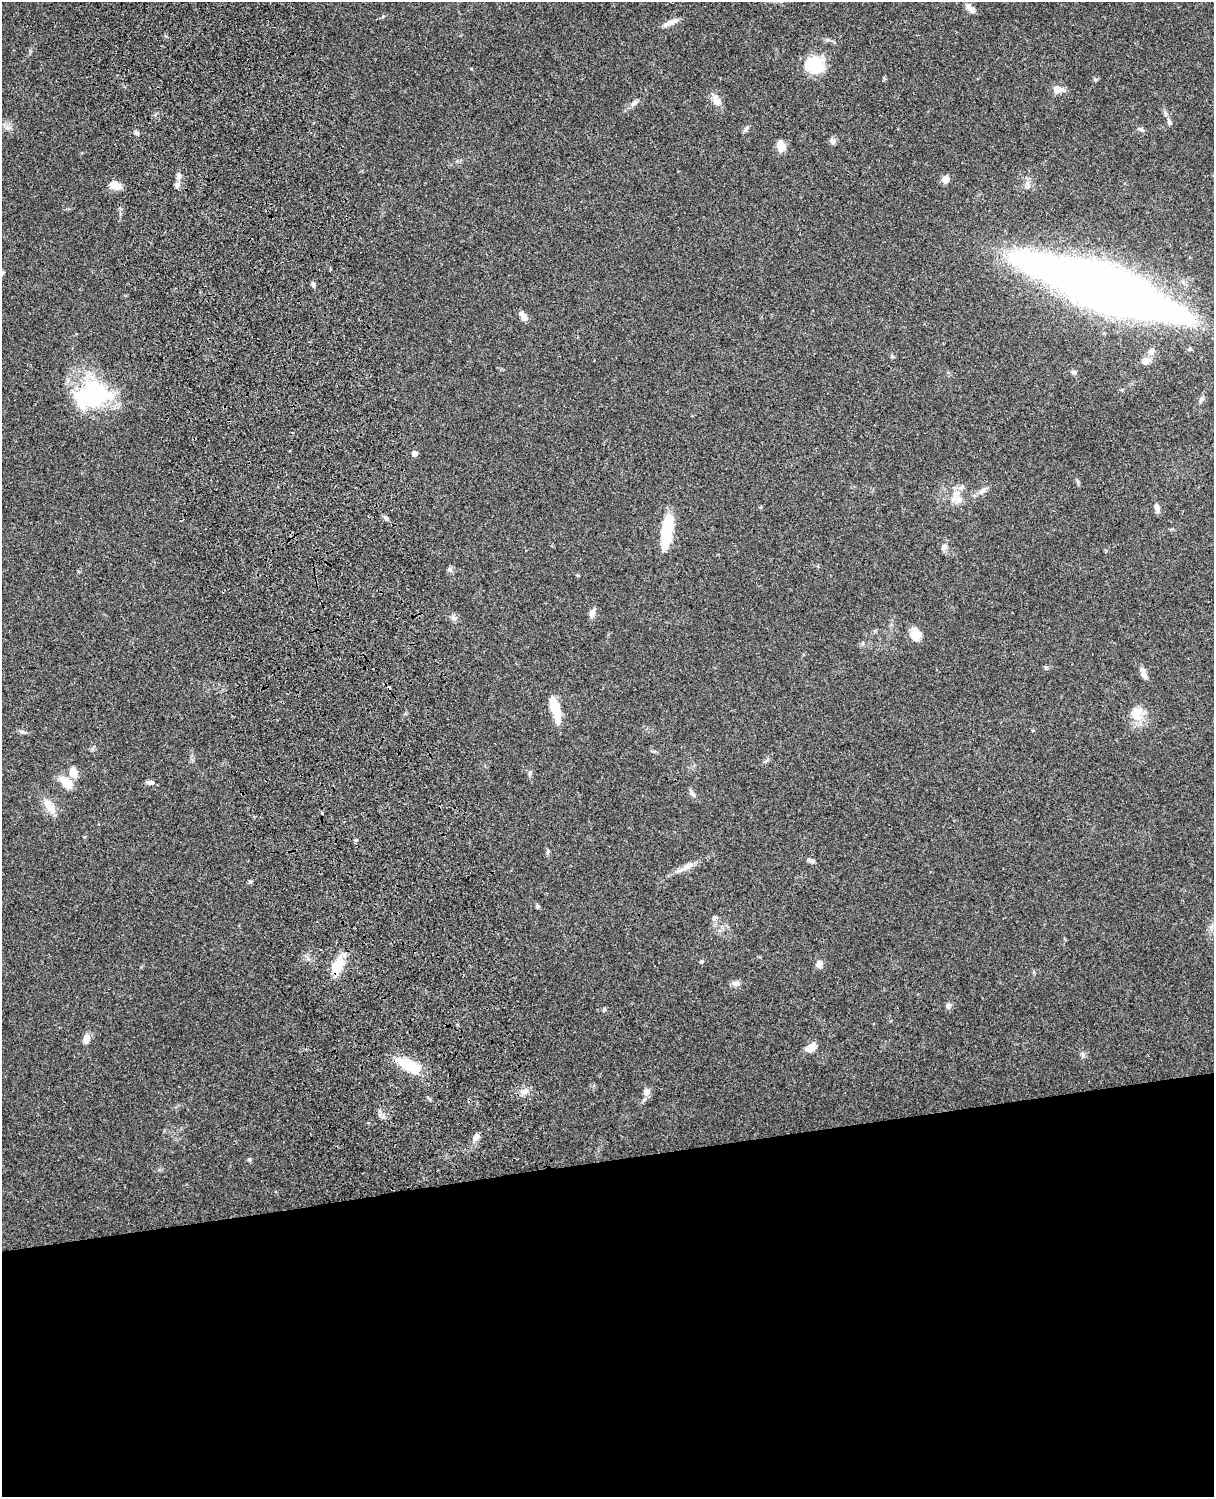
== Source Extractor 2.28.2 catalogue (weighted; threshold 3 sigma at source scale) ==
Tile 11 of 4 x 3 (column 3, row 3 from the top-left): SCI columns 2543-3754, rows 165-1659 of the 5087 x 4928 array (HDU 1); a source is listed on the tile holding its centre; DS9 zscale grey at full resolution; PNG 1216 x 1499 px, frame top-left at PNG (2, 2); no overlay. Shown black and unused: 23% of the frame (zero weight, under 3 of 4 exposures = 6% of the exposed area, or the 3 px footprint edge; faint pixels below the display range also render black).
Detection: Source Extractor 2.28.2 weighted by HDU 2 'WHT'; one run over the whole footprint, this tile lists its part. Background 0.104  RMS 0.0065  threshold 0.0291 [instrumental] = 3 sigma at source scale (4.5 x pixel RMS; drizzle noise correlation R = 1.50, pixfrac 1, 0.05/0.05 arcsec/px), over >= 5 px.
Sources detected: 73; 1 cosmic-ray / hot-pixel residue — not listed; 2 inside a brighter listed object's ellipse — not listed separately; the other 70 listed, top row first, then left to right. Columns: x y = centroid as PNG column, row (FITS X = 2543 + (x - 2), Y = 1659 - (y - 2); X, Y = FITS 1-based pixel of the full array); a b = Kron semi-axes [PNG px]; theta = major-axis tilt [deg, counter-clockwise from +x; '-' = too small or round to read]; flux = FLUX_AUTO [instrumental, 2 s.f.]
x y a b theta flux
970 8 15 6 -48 3.3
670 23 22 5 23 4.5
814 65 20 18 -14 24
1096 79 6 4 18 0.88
1056 89 11 9 -71 4.3
716 100 18 9 -59 4.8
634 103 12 6 41 2.3
1165 114 7 6 - 1.6
1169 122 8 5 -59 1.6
746 129 10 3 50 1.2
1141 129 10 5 -24 1.5
137 133 7 5 -45 1.3
833 141 9 7 -63 2.2
781 146 11 9 -75 6.3
179 176 8 6 -59 2.2
945 180 7 7 - 5.3
115 185 11 8 -19 7.4
177 185 8 6 73 2.2
2 273 6 5 - 1.1
313 284 6 5 - 1.6
1103 286 127 29 -19 920
523 316 13 6 -59 3.3
1151 351 10 8 58 3.5
1145 361 10 8 19 4.4
1074 372 7 5 -4 1.4
91 395 43 31 23 63
1201 400 9 5 57 1.6
414 453 5 5 - 3.8
983 490 7 6 - 1.9
958 499 23 11 -16 7.8
1157 508 11 5 -79 3
386 518 6 5 - 1.6
667 530 39 11 82 26
944 547 8 7 - 2.5
449 569 7 5 47 1.4
592 613 12 6 70 3.2
454 618 7 5 -34 1.5
916 634 14 12 -81 7.7
1046 667 6 4 18 0.95
1143 673 17 6 -68 3.4
555 709 23 8 -74 21
1134 714 26 11 36 8.2
22 732 9 4 -13 1.3
73 772 13 10 -86 6.1
530 773 7 4 88 1.1
149 782 10 5 -9 1.7
66 783 16 9 -43 11
692 793 10 6 -51 2
48 804 23 10 -55 7.9
322 812 3 3 - 1.4
356 840 5 4 - 0.83
812 861 10 5 -19 1.8
686 867 23 7 27 6
250 882 6 5 - 1
537 906 5 4 - 1.4
714 918 7 5 70 1.4
701 962 5 5 - 0.89
819 964 8 7 - 3.5
337 966 17 10 64 17
736 983 11 7 8 2.6
948 1006 9 6 88 1.8
604 1009 7 4 53 0.77
86 1039 10 7 70 4.7
811 1048 13 8 22 5.7
1082 1054 7 4 -70 1.2
409 1065 25 10 -28 27
524 1092 12 6 27 3.4
647 1092 9 8 - 3.5
475 1137 10 7 44 2.8
249 1159 6 4 0 0.85
Overlapping masked pixels (flux is a lower limit): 1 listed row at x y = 337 966
Isophote crosses this tile's border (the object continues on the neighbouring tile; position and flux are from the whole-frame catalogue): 1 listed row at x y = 2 273
Unlisted compact peaks at least as high as the median listed source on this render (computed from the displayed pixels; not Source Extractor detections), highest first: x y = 383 1117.